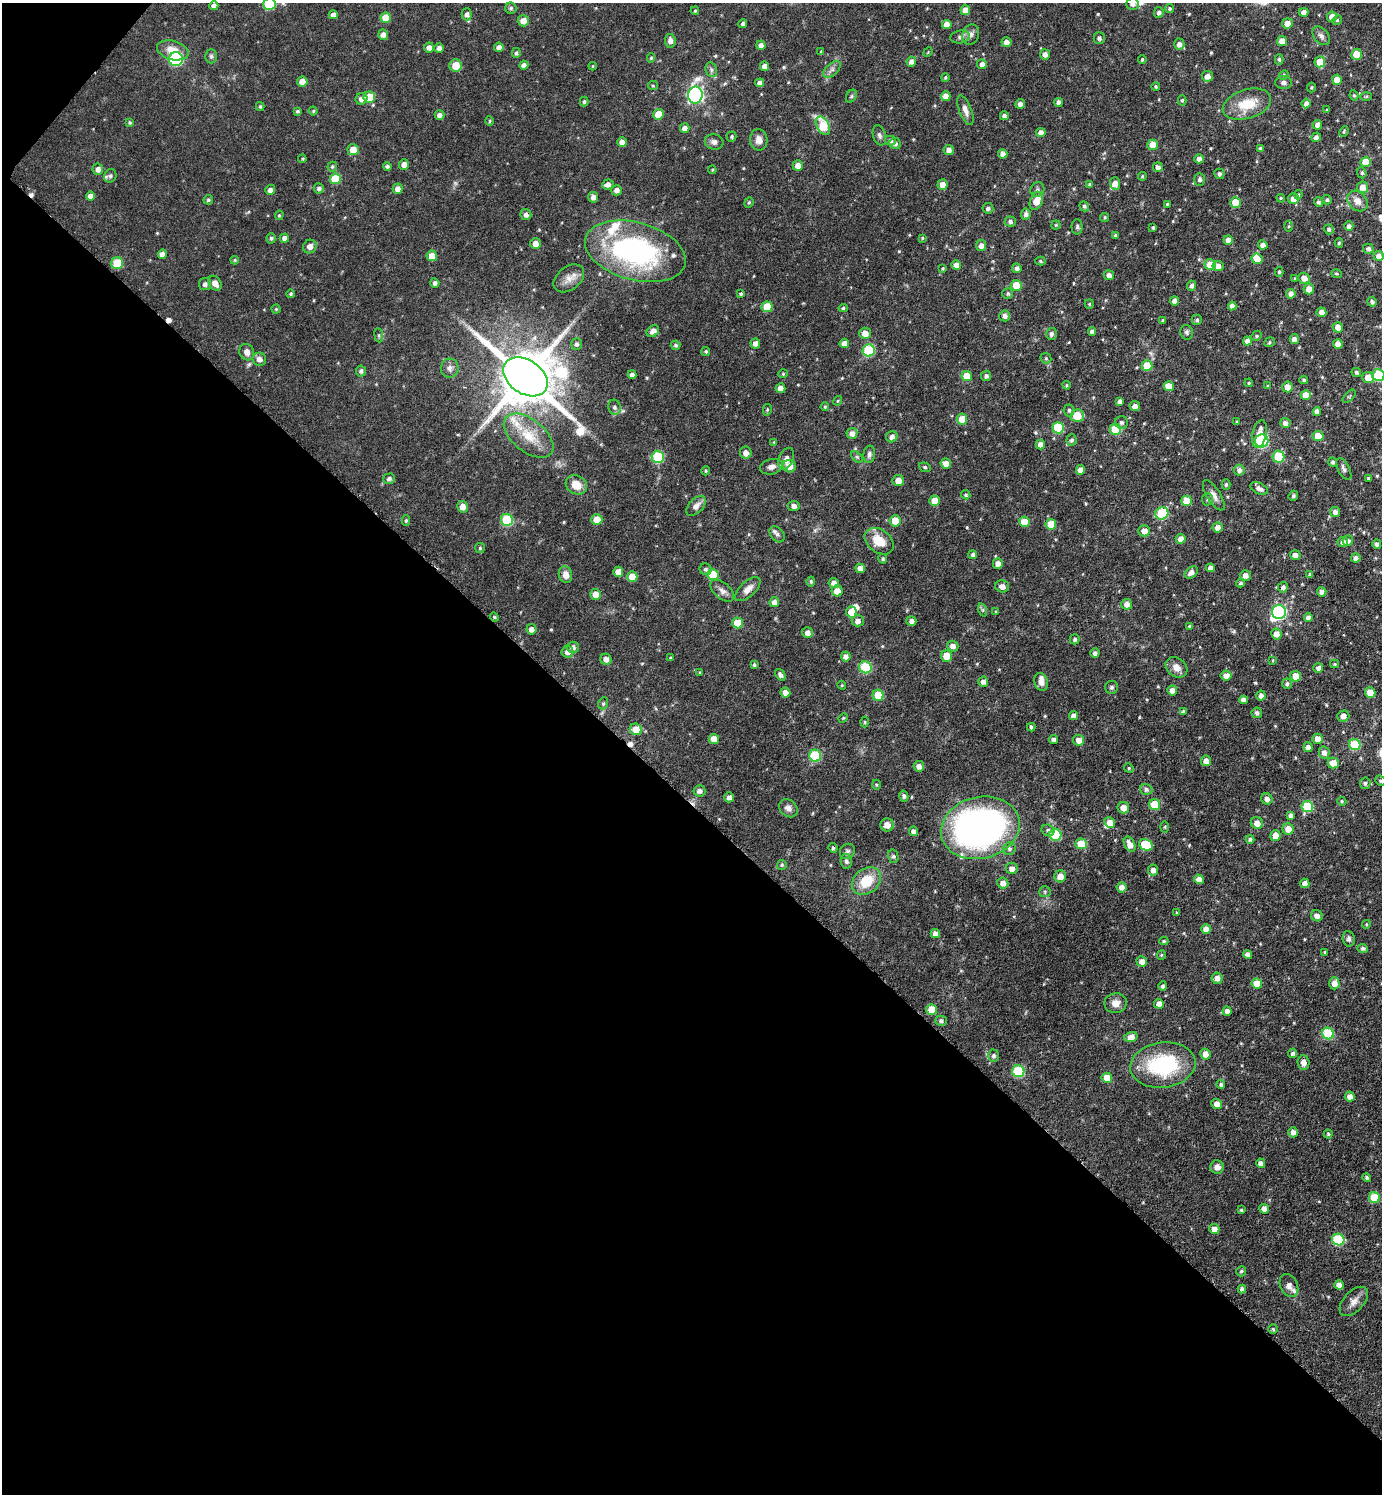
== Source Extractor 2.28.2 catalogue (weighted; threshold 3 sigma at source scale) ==
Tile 9 of 4 x 4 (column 1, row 3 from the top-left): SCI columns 158-1537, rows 1495-2986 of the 5978 x 5976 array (HDU 1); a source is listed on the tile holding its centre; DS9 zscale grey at full resolution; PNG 1384 x 1496 px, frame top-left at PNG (2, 3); each listed source drawn as its Kron ellipse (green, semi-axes under 4 px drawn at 4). Shown black and unused: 47% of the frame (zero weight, under 3 of 6 exposures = <1% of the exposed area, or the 3 px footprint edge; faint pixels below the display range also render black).
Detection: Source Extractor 2.28.2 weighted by HDU 2 'WHT'; one run over the whole footprint, this tile lists its part. Background 0.0806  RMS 0.004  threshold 0.0164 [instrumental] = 3 sigma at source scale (4.09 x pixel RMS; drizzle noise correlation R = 1.36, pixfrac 0.8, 0.05/0.05 arcsec/px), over >= 5 px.
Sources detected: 541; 1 too faint to see at this stretch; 2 inside a brighter object's white glare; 3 cosmic-ray / hot-pixel residue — neither listed nor drawn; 9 inside a brighter listed object's ellipse — not listed separately; of the other 526, all 500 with FLUX_AUTO >= 0.376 (the completeness limit of this list) listed and drawn (26 fainter detections not listed), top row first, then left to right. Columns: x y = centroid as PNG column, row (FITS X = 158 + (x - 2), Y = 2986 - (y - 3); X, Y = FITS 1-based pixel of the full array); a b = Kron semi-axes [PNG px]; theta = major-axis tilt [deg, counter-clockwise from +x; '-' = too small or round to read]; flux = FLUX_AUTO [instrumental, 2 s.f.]
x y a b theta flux
269 4 6 6 - 20
1132 4 6 6 - 1.6
214 6 4 4 - 1.7
511 8 5 5 - 0.81
1169 9 4 4 - 0.67
965 10 5 5 - 3.6
695 11 4 3 - 0.43
1159 12 5 5 - 1.1
1303 12 5 4 - 1.9
467 14 6 5 - 1.6
333 15 4 4 - 1.9
1332 17 5 5 - 2.8
386 18 5 5 - 6.5
1337 20 5 4 - 0.49
523 21 5 5 - 3.4
1287 23 5 5 - 2.9
743 24 4 4 - 0.97
947 24 5 4 - 3.3
383 34 5 5 - 1.8
971 34 10 8 69 1.9
1321 36 10 7 -50 1.3
960 37 10 6 10 1.4
1099 38 6 5 - 1.1
670 41 7 5 -83 1.8
1282 41 5 5 - 3.8
1006 42 5 4 - 1.9
1179 44 5 5 - 1.8
761 45 4 4 - 1.4
429 47 5 5 - 1.9
499 47 5 5 - 1.8
439 48 5 4 - 1.7
173 50 16 9 -16 5.3
821 52 4 3 - 0.43
928 52 5 4 - 0.39
516 53 5 4 - 0.85
1045 54 5 5 - 2
1356 54 5 5 - 6.4
211 56 7 6 - 0.84
651 58 5 4 - 0.5
176 59 7 7 - 35
1142 59 4 3 - 0.5
1279 59 5 4 - 0.68
911 62 5 4 - 1.7
1320 62 5 5 - 6.2
982 64 5 5 - 1.6
524 65 4 4 - 1.7
456 66 6 6 - 6.7
593 66 4 4 - 0.39
764 66 4 4 - 2.3
832 69 10 6 42 1.5
711 70 7 5 -70 0.98
1284 75 5 4 - 0.47
1207 76 5 5 - 2.1
945 77 4 4 - 0.52
1337 80 5 5 - 4
302 81 5 5 - 2.7
1284 82 8 6 -1 1.2
760 83 4 4 - 1.8
653 86 5 4 - 0.44
1156 87 4 3 - 0.56
1311 87 5 4 - 0.4
695 95 8 7 - 110
1354 95 5 4 - 0.53
851 96 7 5 61 0.65
946 96 5 4 - 2.8
1366 96 6 4 2 0.49
369 97 6 5 - 7.7
361 99 6 5 - 2.2
1182 100 5 4 - 0.68
584 102 5 4 - 0.63
1058 102 4 4 - 1.6
1306 103 5 4 - 1.7
1020 104 5 4 - 1.1
1247 104 25 14 17 10
260 107 4 4 - 0.46
965 110 16 6 -69 2.3
1327 110 4 3 - 0.42
297 111 4 3 - 0.66
313 111 4 4 - 0.53
658 114 5 5 - 6.2
439 115 5 5 - 1.4
1004 116 4 4 - 1.2
489 121 5 3 - 0.45
130 122 4 4 - 0.54
1317 125 5 4 - 1.7
823 126 10 6 -61 14
685 128 5 4 - 1.9
1344 132 6 4 65 0.53
1041 133 4 4 - 2
879 135 10 6 -73 1.2
732 136 5 5 - 0.53
1316 137 5 4 - 1.4
759 140 10 8 -85 2.7
890 141 5 4 - 1.1
622 142 5 4 - 2.6
714 142 9 7 -12 1.6
895 144 6 5 - 1.2
1153 145 5 5 - 5.3
1261 149 4 4 - 1.1
353 150 5 5 - 4.3
949 150 5 5 - 1.8
1003 154 4 4 - 1.8
302 159 4 4 - 0.4
1199 159 4 4 - 1.8
1366 162 5 5 - 6.7
404 165 5 5 - 2
798 165 5 5 - 2.3
387 166 4 4 - 0.9
332 167 5 4 - 0.63
1158 167 5 4 - 1.6
98 169 5 5 - 1.8
712 170 4 4 - 0.38
1362 173 5 4 - 0.79
1219 174 5 5 - 0.83
110 176 7 6 - 1.1
1142 176 4 3 - 0.41
335 179 5 5 - 12
1200 179 6 5 - 1
1115 183 6 5 - 3
608 184 6 5 - 1.9
1090 184 4 4 - 0.81
942 185 5 5 - 2.8
1363 187 6 5 - 3.5
319 188 5 5 - 1.2
398 189 5 5 - 2.6
270 190 5 5 - 1.7
617 190 5 5 - 1.6
1037 190 7 6 - 1.1
1298 195 5 4 - 0.46
90 196 4 4 - 2
593 197 5 5 - 2
1281 198 4 3 - 0.48
1293 199 5 5 - 2.9
208 200 5 4 - 0.59
1327 200 5 4 - 0.78
1036 201 9 6 68 4.9
1357 201 11 9 -44 3.2
1235 202 5 5 - 5.9
1319 202 5 4 - 0.95
749 203 5 4 - 0.5
1167 204 3 3 - 0.45
1084 206 5 4 - 0.74
988 208 5 5 - 1
526 214 5 5 - 1.4
1026 214 5 5 - 1.4
279 215 5 4 - 0.49
1105 217 4 4 - 0.56
1010 221 5 5 - 1.1
1056 225 4 4 - 0.51
1289 226 5 3 - 0.47
1349 226 5 4 - 1.4
1077 227 7 5 89 0.95
1153 228 3 3 - 0.69
1329 229 5 4 - 0.9
1115 235 4 3 - 0.49
271 238 5 4 - 0.74
284 238 5 4 - 1.6
922 238 4 3 - 0.39
1228 240 5 4 - 2.5
1339 243 4 4 - 0.52
535 244 5 5 - 2.8
1263 245 4 4 - 2
981 246 5 5 - 2
310 247 7 6 - 1.9
1368 249 5 5 - 1.2
635 251 51 29 -15 75
162 254 5 4 - 1.9
432 256 5 5 - 4.4
1378 256 5 5 - 1.9
1257 259 5 5 - 3.7
235 260 4 3 - 0.48
1040 261 5 4 - 0.59
117 263 6 6 - 11
956 265 5 4 - 2.5
1210 265 5 5 - 6.8
1218 266 5 5 - 2.2
1017 268 5 4 - 1.3
943 269 4 3 - 0.44
1279 272 5 4 - 0.57
1336 274 5 3 - 0.44
1109 275 5 5 - 1.7
569 278 17 11 38 3.5
1295 278 4 3 - 0.43
1304 278 5 5 - 3
215 283 8 6 -58 2.7
435 283 4 4 - 1.1
205 284 6 6 - 1.2
1016 285 5 5 - 5.9
1192 286 5 4 - 1
1309 289 5 5 - 3.2
1008 293 5 5 - 0.79
291 294 4 4 - 0.6
741 294 4 3 - 0.56
1291 294 5 4 - 2
1174 301 4 4 - 1.9
1372 302 5 4 - 1
1089 304 5 4 - 0.45
1232 306 4 4 - 2.1
767 307 5 5 - 7.9
843 308 4 4 - 0.65
276 309 4 4 - 0.46
1321 312 5 4 - 2.2
1005 316 5 5 - 1.5
1163 320 3 3 - 0.54
1197 320 5 5 - 0.7
1338 327 5 5 - 3.1
653 331 7 5 37 2.5
1092 332 4 4 - 1.7
1187 332 7 6 - 0.89
865 333 6 5 - 2.8
1051 334 6 5 - 1.2
379 335 7 3 -82 0.6
1257 336 5 4 - 0.58
1294 339 5 4 - 1.6
1247 341 4 4 - 2.1
1269 342 5 4 - 0.54
844 343 5 4 - 2.6
577 344 5 5 - 0.82
755 344 5 5 - 2.1
1338 344 5 4 - 2.3
676 345 5 4 - 0.73
706 351 4 4 - 0.62
869 351 6 6 - 24
247 352 8 7 - 2.2
1046 358 6 5 - 0.6
259 359 7 6 - 2.2
1147 366 5 5 - 9.8
450 368 9 9 - 1.9
361 371 5 5 - 1.1
1356 372 5 4 - 0.9
783 374 5 4 - 0.39
632 375 4 4 - 1.6
1378 375 6 6 - 22
967 376 5 5 - 6.5
986 376 5 5 - 0.98
525 377 24 17 -35 2800
1368 377 6 5 - 4.6
1304 380 4 3 - 0.58
1249 383 4 3 - 0.48
1067 385 4 4 - 0.45
1169 386 5 5 - 4.5
1268 386 4 3 - 0.52
1287 387 5 5 - 3.6
780 388 5 5 - 2.8
1306 395 5 5 - 4.7
1349 396 8 3 45 0.5
838 401 5 3 - 0.42
1120 401 4 4 - 1.2
1135 406 5 5 - 1.9
615 407 7 6 - 1.3
825 407 4 3 - 0.45
767 410 6 4 78 0.51
1069 410 6 5 - 0.82
1317 411 4 4 - 1.7
1077 416 7 6 - 7.2
962 419 5 5 - 5.2
1237 421 4 3 - 0.38
1121 422 6 6 - 1.1
1285 423 5 5 - 1.7
1058 428 6 5 - 18
1115 429 5 5 - 13
852 433 5 5 - 2.1
1259 434 14 7 78 4.8
529 436 29 16 -38 12
1318 436 5 5 - 6.9
892 437 6 5 - 1.7
1072 440 6 5 - 0.91
1262 441 6 6 - 38
774 442 4 4 - 0.4
1040 444 5 4 - 2.5
746 453 6 6 - 2.2
869 454 8 6 83 1.4
658 457 6 6 - 21
857 457 7 4 -45 0.63
1278 457 6 6 - 12
786 459 11 7 67 2.2
1333 462 5 4 - 0.87
946 463 5 5 - 2.8
790 466 6 6 - 4.3
771 467 11 7 13 2.2
925 467 6 4 -21 0.57
1344 469 12 5 -63 1.3
1081 470 5 4 - 3
1239 470 5 5 - 1.4
706 471 4 4 - 0.47
1368 478 4 3 - 0.57
389 479 6 5 - 1
898 481 6 5 - 3.4
1226 484 5 4 - 0.73
576 485 11 9 -30 5.4
1259 488 9 5 -24 1.9
966 495 5 4 - 0.56
1214 495 17 6 -58 2.5
1293 496 5 4 - 0.67
1207 499 6 5 - 0.73
934 501 5 5 - 4.5
1187 501 5 5 - 6.9
696 506 12 7 46 2.3
794 506 5 5 - 1.7
463 507 6 5 - 2.9
1335 512 5 5 - 1.7
1162 513 6 6 - 21
406 520 5 4 - 0.63
507 520 6 6 - 21
597 520 5 5 - 5.3
895 521 5 5 - 5.7
1024 522 5 5 - 6.3
1051 524 5 5 - 7.6
1217 527 5 5 - 2.3
1144 531 6 5 - 3.1
777 534 9 6 -51 1.2
1181 539 5 5 - 2.6
879 541 16 11 -37 6.9
1348 541 5 5 - 1.3
1343 542 5 5 - 1.8
1377 544 5 4 - 1.2
480 548 5 5 - 0.54
973 555 4 4 - 0.95
1295 555 5 5 - 1.7
1356 558 5 4 - 1.7
883 559 4 4 - 0.6
998 563 5 5 - 2.4
860 568 5 4 - 2.5
1210 568 4 4 - 2
706 569 6 5 - 0.85
618 572 5 5 - 3.5
1191 572 7 5 39 2.1
713 574 5 5 - 11
1310 574 4 3 - 0.75
565 575 8 6 -78 2.6
1245 575 5 5 - 2.1
632 577 5 5 - 7.2
811 581 5 4 - 0.63
834 583 5 5 - 1.9
1241 583 4 3 - 0.6
1002 586 7 6 - 1.8
1283 587 5 5 - 1.2
748 589 15 7 42 2.8
722 591 14 8 -42 2
837 591 5 5 - 3.2
1322 592 4 4 - 1.7
596 594 5 5 - 3.7
774 602 5 4 - 2
1127 604 5 5 - 2.4
983 610 7 4 -72 0.65
851 612 5 5 - 5
996 612 4 3 - 0.4
1279 612 7 7 - 59
494 617 4 4 - 0.47
1308 618 4 4 - 1.9
858 621 6 5 - 2
911 621 5 5 - 1.5
738 623 5 5 - 7.5
1190 626 4 4 - 0.67
531 629 5 5 - 1.9
807 633 5 5 - 1.9
1276 634 5 5 - 2.6
1075 639 5 5 - 0.91
953 646 6 5 - 2.2
573 647 6 5 - 1.5
567 652 6 6 - 1.9
1095 653 4 4 - 1.2
846 656 5 5 - 1.9
946 656 5 5 - 6
671 658 4 3 - 0.45
606 659 5 5 - 1.8
1273 660 4 3 - 0.38
1335 664 4 4 - 0.43
754 665 4 3 - 0.68
865 667 6 6 - 19
1176 667 12 9 -37 3
1318 668 5 4 - 1.6
700 673 4 3 - 0.43
780 675 6 4 -52 1.2
1226 676 5 5 - 2.6
1296 676 5 5 - 4.2
983 682 5 5 - 1.6
1041 682 9 6 -72 2.2
1287 684 5 5 - 0.84
842 685 4 4 - 0.42
1111 687 6 6 - 0.76
1172 690 5 5 - 2
785 692 5 4 - 2.1
1370 693 5 5 - 4.1
878 695 5 5 - 10
1261 696 5 4 - 1.9
1243 700 4 4 - 1.8
603 703 6 4 69 0.63
1183 711 3 2 - 0.44
1257 713 5 5 - 0.93
1074 716 4 4 - 1.8
1343 716 6 5 - 2.1
843 718 5 4 - 0.42
865 722 5 3 - 0.41
1031 727 4 3 - 0.85
636 729 6 6 - 4.7
714 739 5 5 - 5.1
1054 739 4 4 - 1.4
1318 739 5 5 - 3.5
1079 740 5 5 - 2.8
1355 745 6 5 - 18
1308 747 5 4 - 1.9
1324 753 6 5 - 2.1
815 756 6 6 - 21
1206 761 5 5 - 2.3
1333 763 5 5 - 4.4
919 766 5 5 - 2
1129 768 5 4 - 0.52
1380 781 5 4 - 0.59
1365 783 6 5 - 0.82
876 785 5 3 - 0.41
1146 789 6 5 - 1.1
699 791 6 5 - 1.7
904 796 5 4 - 0.86
729 797 5 5 - 1.4
1267 799 6 5 - 1.7
1342 801 5 4 - 0.48
1155 805 5 5 - 11
1307 806 6 5 - 15
788 808 10 8 -45 1.9
1123 808 6 5 - 3.2
1291 815 4 4 - 1.2
1110 822 5 5 - 3.3
1257 823 6 6 - 3
887 825 7 6 - 2.7
1165 827 5 3 - 0.39
980 828 40 31 14 170
1288 829 6 5 - 4
1048 830 7 5 -17 0.99
913 831 5 4 - 1.4
1055 835 6 6 - 19
1275 835 5 5 - 3.8
1250 839 4 4 - 0.86
1081 844 5 5 - 9.7
1130 844 8 5 -62 3.3
1146 845 7 5 -24 13
833 848 5 4 - 0.67
1009 849 6 6 - 1.1
847 851 8 7 - 1.1
893 856 7 5 -76 0.68
846 861 7 5 -82 1.1
782 865 5 5 - 0.57
1012 868 6 5 - 2.2
1153 870 5 5 - 1.8
1060 876 6 6 - 3.4
1199 879 5 4 - 2.7
866 881 16 12 41 10
1003 883 5 5 - 2.5
1305 883 5 4 - 1.9
1121 887 5 5 - 2.2
1045 892 6 5 - 0.68
1177 913 4 3 - 0.42
1317 916 6 5 - 1.7
1366 924 4 4 - 0.41
1206 929 5 4 - 2.8
935 934 5 4 - 1.9
1349 939 8 6 -81 1.3
1164 941 4 4 - 0.58
1363 948 5 4 - 1
1324 952 3 3 - 0.42
1248 954 4 4 - 1.6
1161 955 5 4 - 0.4
1142 961 5 5 - 2.5
1217 978 6 5 - 2.1
1334 983 6 5 - 2.3
1257 984 5 5 - 6.2
1163 986 5 4 - 1
1116 1003 11 10 - 2.9
1159 1004 5 5 - 2.7
931 1010 5 5 - 5.7
1227 1011 5 4 - 1.7
941 1021 6 5 - 0.86
1328 1033 6 5 - 20
1131 1037 7 4 16 3.1
1293 1053 4 4 - 0.96
1205 1054 5 5 - 3
994 1056 6 5 - 1.1
1303 1063 7 6 - 2.2
1163 1065 33 22 7 35
1018 1071 6 6 - 23
1107 1078 5 5 - 5.8
1221 1084 4 4 - 0.73
1350 1097 5 5 - 2.2
1217 1104 5 5 - 2.9
1293 1132 5 5 - 2.1
1328 1134 4 4 - 0.55
1261 1163 5 4 - 1.8
1217 1167 7 6 - 2.2
1367 1178 4 4 - 0.66
1374 1198 5 5 - 12
1264 1209 5 4 - 2.4
1241 1210 3 3 - 0.51
1214 1229 5 5 - 2.9
1338 1239 6 5 - 21
1241 1271 5 5 - 0.63
1289 1285 12 8 -65 2.4
1339 1285 5 4 - 2
1242 1289 4 4 - 1.2
1354 1301 18 10 47 3
1273 1329 5 4 - 0.56
Isophote crosses this tile's border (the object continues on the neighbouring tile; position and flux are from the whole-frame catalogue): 4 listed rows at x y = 269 4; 1132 4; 1378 375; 1380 781